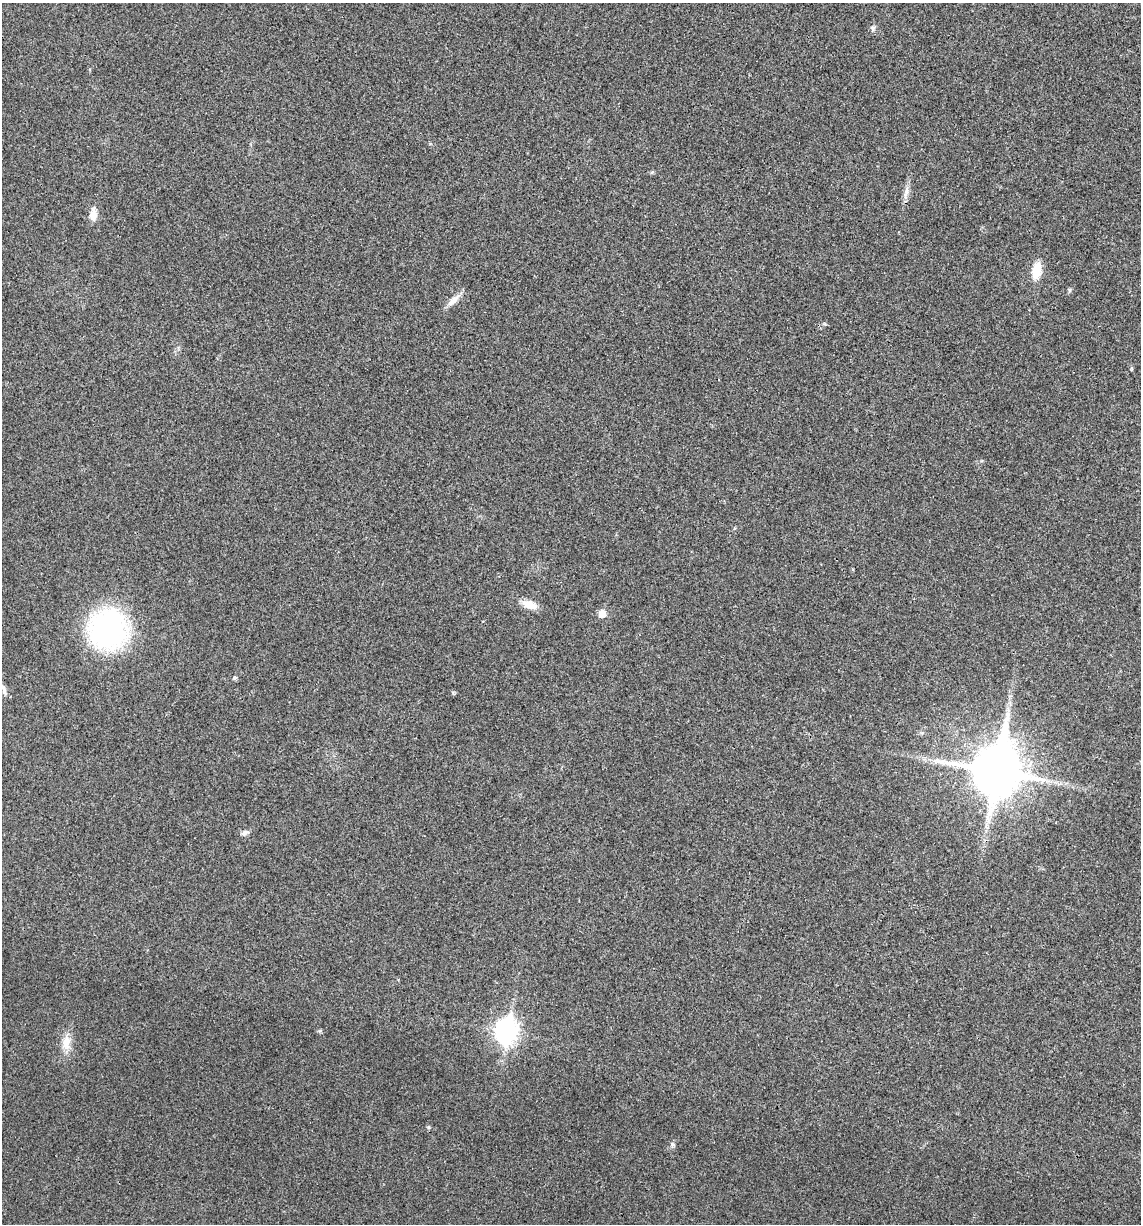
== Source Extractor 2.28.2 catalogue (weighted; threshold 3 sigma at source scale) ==
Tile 6 of 4 x 4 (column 2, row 2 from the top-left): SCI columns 1259-2397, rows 2450-3671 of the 4914 x 4897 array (HDU 1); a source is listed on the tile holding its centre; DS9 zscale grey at full resolution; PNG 1143 x 1226 px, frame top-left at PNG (2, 3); no overlay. Shown black and unused: <1% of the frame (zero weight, under 3 of 4 exposures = <1% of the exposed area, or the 3 px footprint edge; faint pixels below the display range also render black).
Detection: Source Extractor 2.28.2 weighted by HDU 2 'WHT'; one run over the whole footprint, this tile lists its part. Background 0.0202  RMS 0.0059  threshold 0.0265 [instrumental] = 3 sigma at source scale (4.5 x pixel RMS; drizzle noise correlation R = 1.50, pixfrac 1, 0.05/0.05 arcsec/px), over >= 5 px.
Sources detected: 17; all 17 listed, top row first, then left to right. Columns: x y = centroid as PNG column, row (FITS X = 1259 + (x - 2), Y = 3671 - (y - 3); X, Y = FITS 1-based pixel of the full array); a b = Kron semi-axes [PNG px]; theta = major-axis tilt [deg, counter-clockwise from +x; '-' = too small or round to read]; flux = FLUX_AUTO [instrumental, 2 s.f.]
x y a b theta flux
873 28 7 7 - 1.6
905 195 12 6 90 2.7
93 215 14 8 87 5.4
1036 271 20 11 80 10
1070 290 6 4 89 0.88
454 300 21 8 45 4.8
530 605 18 9 -17 7.3
602 614 7 6 - 6.4
108 629 25 23 76 160
234 678 5 4 - 1.1
4 689 14 5 -73 2.3
996 771 17 14 83 3100
245 833 10 6 34 1.9
507 1031 10 8 80 350
66 1043 22 12 81 8
428 1127 6 4 -89 0.78
673 1144 7 5 -22 1.2